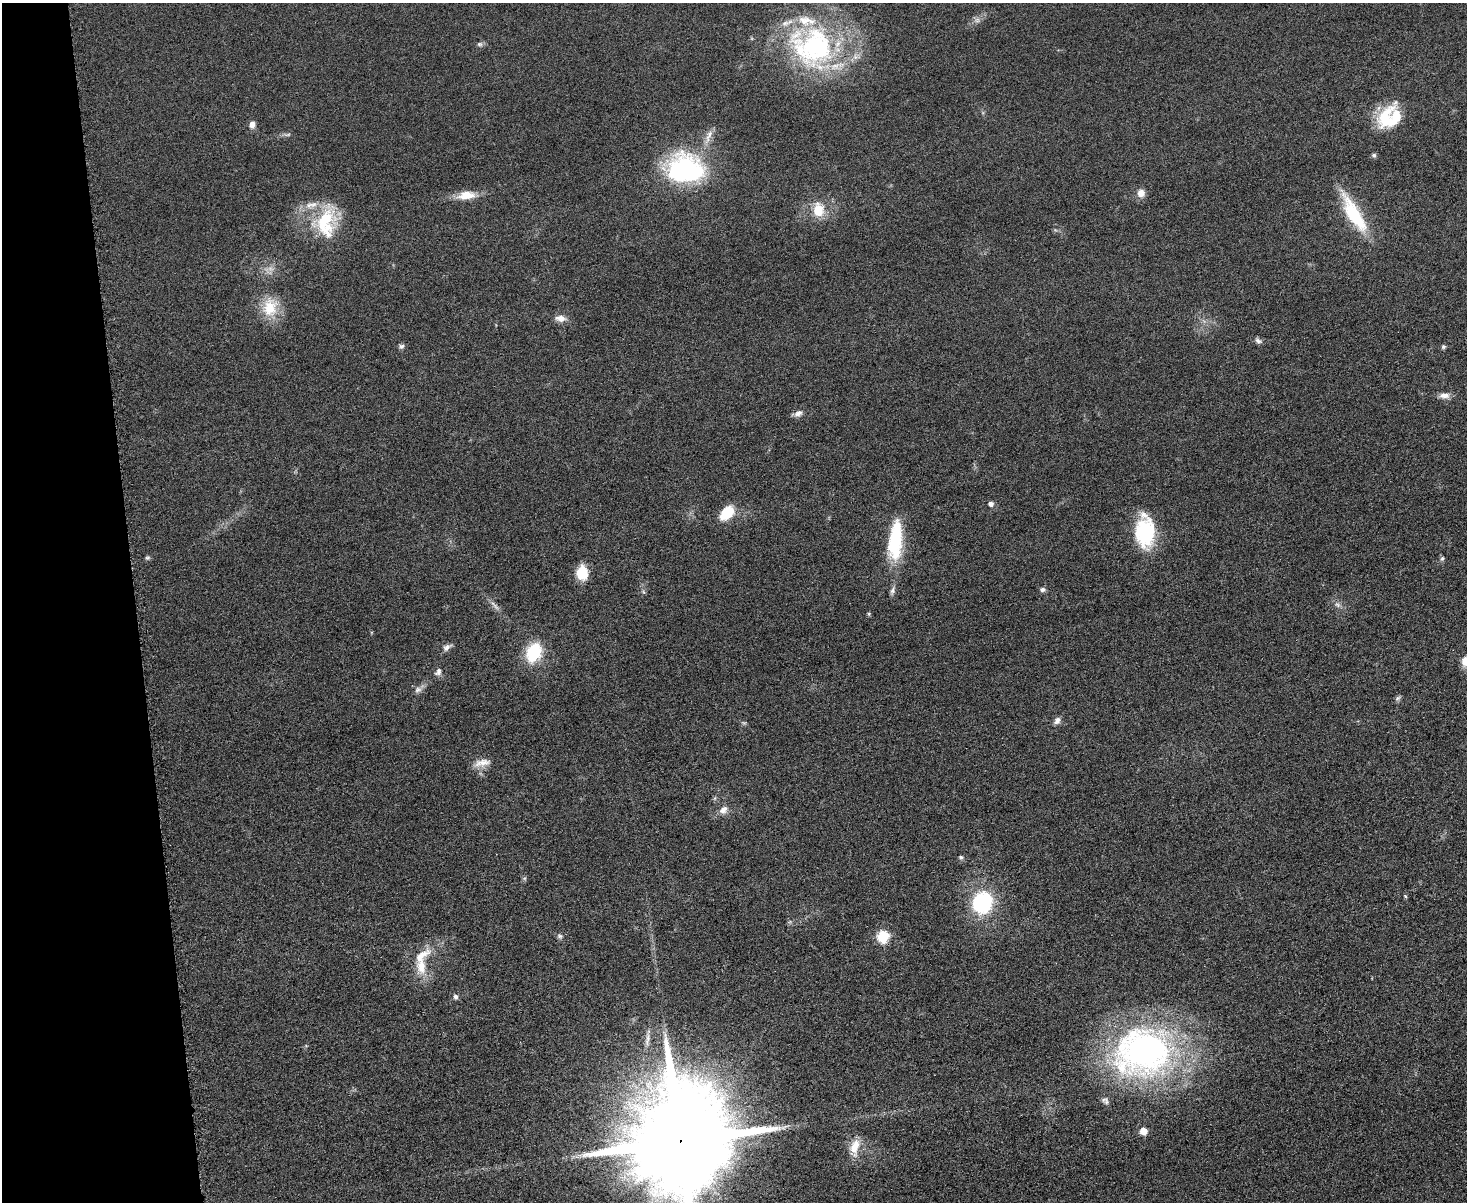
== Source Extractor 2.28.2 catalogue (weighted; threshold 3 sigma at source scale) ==
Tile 4 of 3 x 4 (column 1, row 2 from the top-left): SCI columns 147-1611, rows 2417-3616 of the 4798 x 4820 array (HDU 1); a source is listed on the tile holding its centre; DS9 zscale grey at full resolution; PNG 1469 x 1204 px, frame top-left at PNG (2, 3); no overlay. Shown black and unused: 9% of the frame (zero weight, under 3 of 6 exposures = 2% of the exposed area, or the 3 px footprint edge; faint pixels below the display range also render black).
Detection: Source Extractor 2.28.2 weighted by HDU 2 'WHT'; one run over the whole footprint, this tile lists its part. Background 0.0583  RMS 0.0089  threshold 0.0364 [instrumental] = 3 sigma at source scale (4.09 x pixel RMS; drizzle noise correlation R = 1.36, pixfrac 0.8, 0.05/0.05 arcsec/px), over >= 5 px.
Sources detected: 64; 4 too faint to see at this stretch — not listed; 7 inside a brighter listed object's ellipse — not listed separately; the other 53 listed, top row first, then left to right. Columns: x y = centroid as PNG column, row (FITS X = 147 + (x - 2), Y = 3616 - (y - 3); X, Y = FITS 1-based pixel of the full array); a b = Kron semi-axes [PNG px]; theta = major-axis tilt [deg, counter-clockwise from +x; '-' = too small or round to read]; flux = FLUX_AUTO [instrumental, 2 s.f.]
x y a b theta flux
480 44 8 6 13 2.1
813 47 64 55 -35 180
1387 120 28 24 -47 36
252 124 9 7 85 4.8
708 136 25 7 69 8.5
1374 155 6 5 - 1.8
686 168 28 21 -5 170
1141 193 10 9 - 6.5
466 195 24 11 6 15
818 210 20 15 -86 20
1354 214 48 14 -60 53
326 222 43 29 77 56
270 307 26 20 81 27
560 318 15 8 -5 6.5
1258 341 11 7 -34 2.9
401 346 7 6 - 2.4
1443 347 6 5 - 1.6
1444 395 14 8 3 6
798 413 11 8 28 4.4
991 504 5 5 - 4.3
727 513 20 13 47 21
1145 532 34 21 -90 59
895 539 47 17 82 53
147 558 7 6 - 1.7
1442 559 7 5 57 1.9
582 572 14 11 -86 23
1043 589 7 6 - 2.5
893 591 13 6 73 3.3
1337 604 9 6 -40 3.1
495 606 13 5 -56 3.6
447 647 13 7 32 4
534 652 15 11 70 55
1465 661 13 9 86 9
438 672 12 8 52 3.7
418 690 11 8 33 4.2
1397 698 8 6 41 2
1057 720 9 7 49 4.3
482 763 23 9 11 9.2
715 798 6 4 71 1.3
723 810 12 9 45 6.2
961 857 6 5 - 1.9
524 878 6 5 - 1.5
1405 896 6 3 -46 0.98
982 902 22 19 68 74
560 936 8 7 - 2.3
883 936 6 6 - 87
421 966 23 13 90 18
456 997 7 6 - 2.3
648 1031 5 5 - 1.6
1143 1052 75 62 14 320
1143 1131 5 5 - 17
680 1140 32 25 -88 29000
855 1147 23 11 77 16
Overlapping masked pixels (flux is a lower limit): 1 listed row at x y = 680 1140
Isophote crosses this tile's border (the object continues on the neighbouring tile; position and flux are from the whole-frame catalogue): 2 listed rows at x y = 1465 661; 680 1140